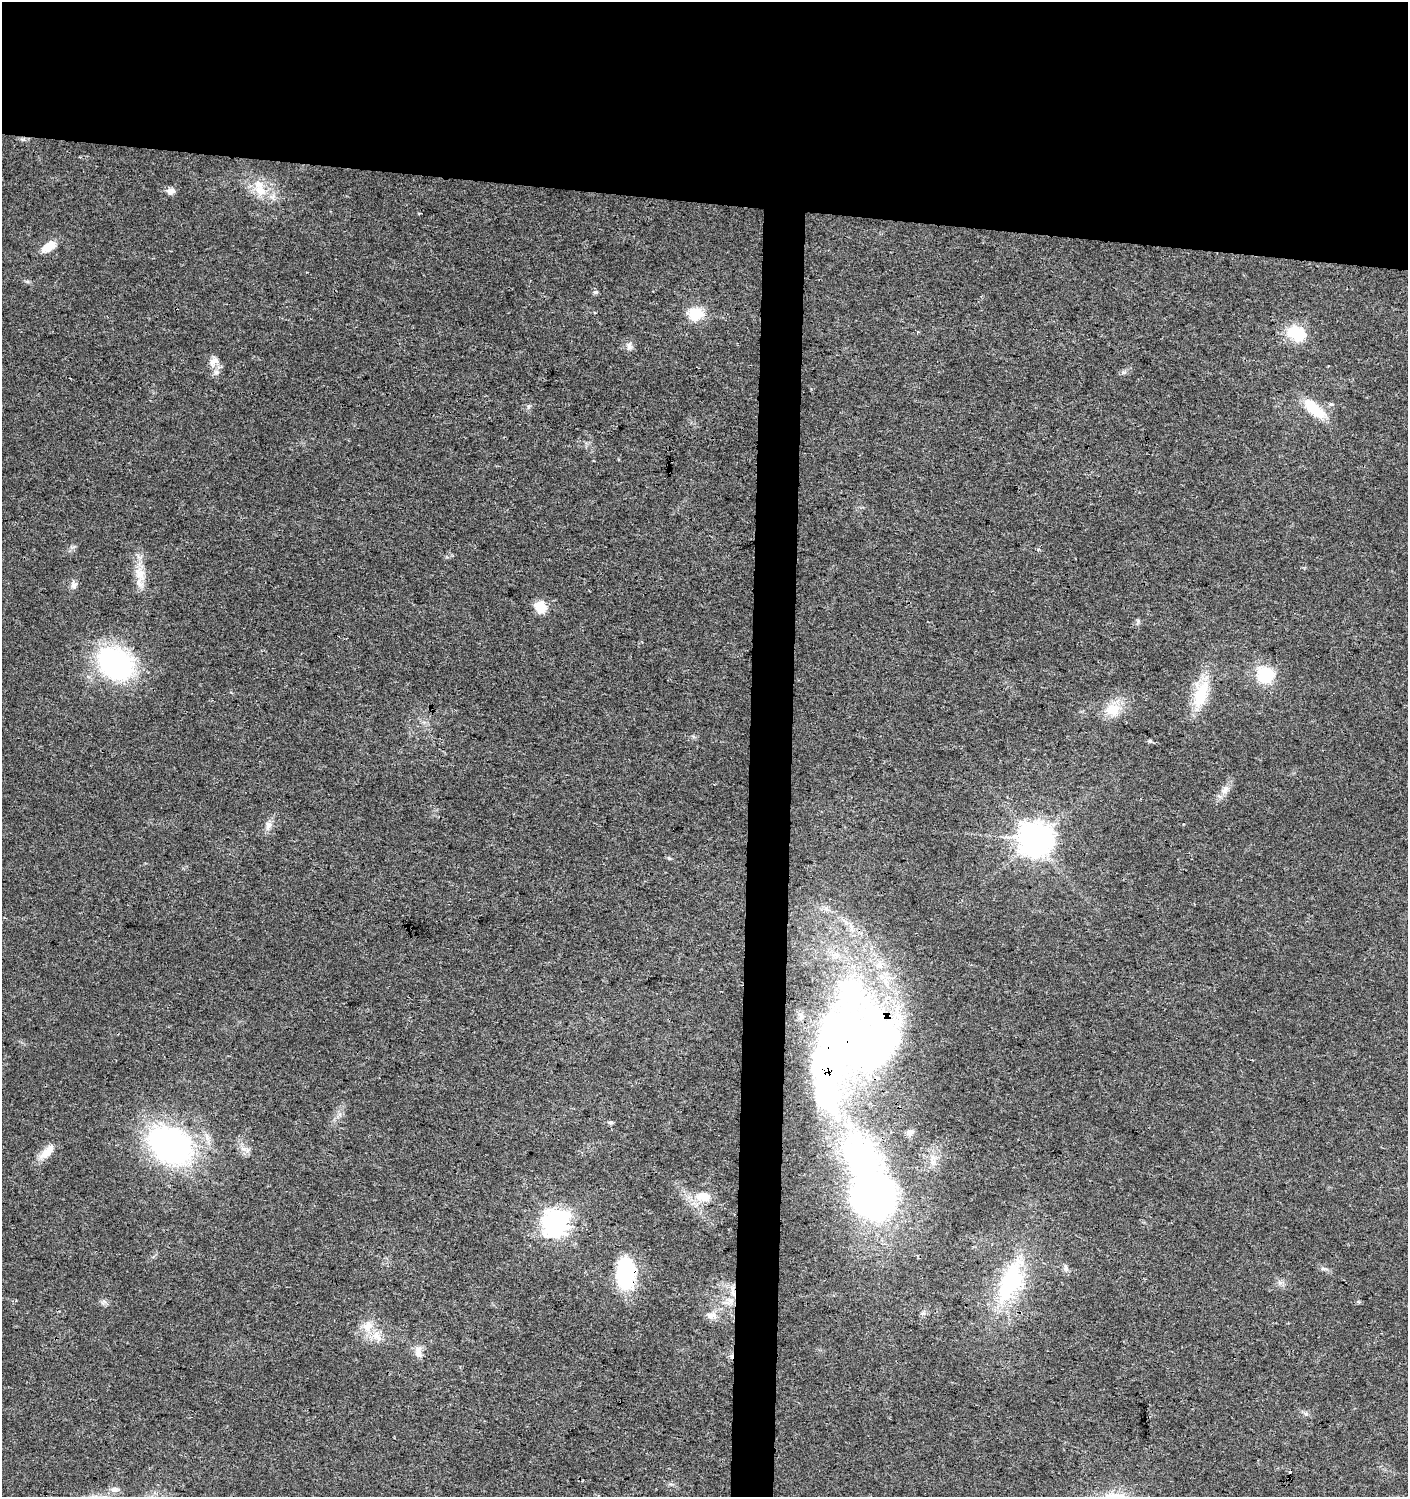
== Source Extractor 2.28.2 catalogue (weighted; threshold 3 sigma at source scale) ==
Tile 2 of 3 x 3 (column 2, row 1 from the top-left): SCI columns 1644-3049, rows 3004-4498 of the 4737 x 4499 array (HDU 1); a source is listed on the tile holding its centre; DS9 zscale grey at full resolution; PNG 1410 x 1499 px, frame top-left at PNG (2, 2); no overlay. Shown black and unused: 16% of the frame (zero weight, under 3 of 4 exposures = <1% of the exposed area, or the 3 px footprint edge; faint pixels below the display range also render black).
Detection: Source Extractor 2.28.2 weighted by HDU 2 'WHT'; one run over the whole footprint, this tile lists its part. Background 0.0243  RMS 0.0031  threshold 0.014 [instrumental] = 3 sigma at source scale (4.5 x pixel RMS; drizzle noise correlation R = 1.50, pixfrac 1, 0.0396/0.0396 arcsec/px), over >= 5 px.
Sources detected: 49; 2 inside a brighter object's white glare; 1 cosmic-ray / hot-pixel residue — not listed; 3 inside a brighter listed object's ellipse — not listed separately; the other 43 listed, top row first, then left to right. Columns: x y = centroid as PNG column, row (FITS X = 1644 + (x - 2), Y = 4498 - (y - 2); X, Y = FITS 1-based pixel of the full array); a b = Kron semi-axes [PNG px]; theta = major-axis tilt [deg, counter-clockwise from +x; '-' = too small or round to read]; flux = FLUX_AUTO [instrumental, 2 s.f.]
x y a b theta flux
171 191 9 7 18 1.8
260 191 17 13 -34 5.6
49 247 19 10 34 4.4
595 292 7 5 0 0.71
695 314 7 6 - 37
917 332 4 3 - 0.57
1296 333 12 9 -22 19
629 346 11 7 86 1.4
213 362 15 10 54 2.4
1331 404 6 4 -17 0.45
1315 409 34 14 -41 9
140 573 17 14 -71 4.6
73 585 9 8 - 1.2
541 607 13 11 -56 5.4
116 664 41 31 -37 52
1265 675 17 16 - 13
1201 695 41 17 69 12
1113 709 21 17 6 6.4
1150 741 5 4 - 0.58
1225 790 13 8 53 2.2
269 825 12 9 64 1.9
1035 840 10 10 - 590
669 858 6 5 - 0.5
826 909 9 6 -36 1.4
856 1040 92 82 -56 230
610 1122 6 5 - 0.68
910 1132 9 8 - 1.5
170 1145 39 28 -32 91
47 1152 23 10 47 4.3
872 1196 36 30 -64 160
703 1197 21 13 -2 5.8
556 1223 9 9 - 290
1066 1268 11 6 -76 1
1323 1269 9 4 -8 0.7
625 1272 35 21 -89 24
1010 1282 57 23 67 32
733 1291 21 5 -81 2.4
712 1315 17 9 6 2.5
368 1326 16 12 31 4.2
378 1338 14 8 -65 2.5
418 1352 17 9 -81 2.4
1305 1413 7 4 -19 0.63
114 1489 11 8 1 1.6
Overlapping masked pixels (flux is a lower limit): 3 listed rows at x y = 856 1040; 625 1272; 733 1291
Unlisted compact peaks at least as high as the median listed source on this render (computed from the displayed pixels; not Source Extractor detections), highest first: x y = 528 407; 1124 372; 244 1149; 1138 621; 1280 1283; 27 281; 104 1301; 447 557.